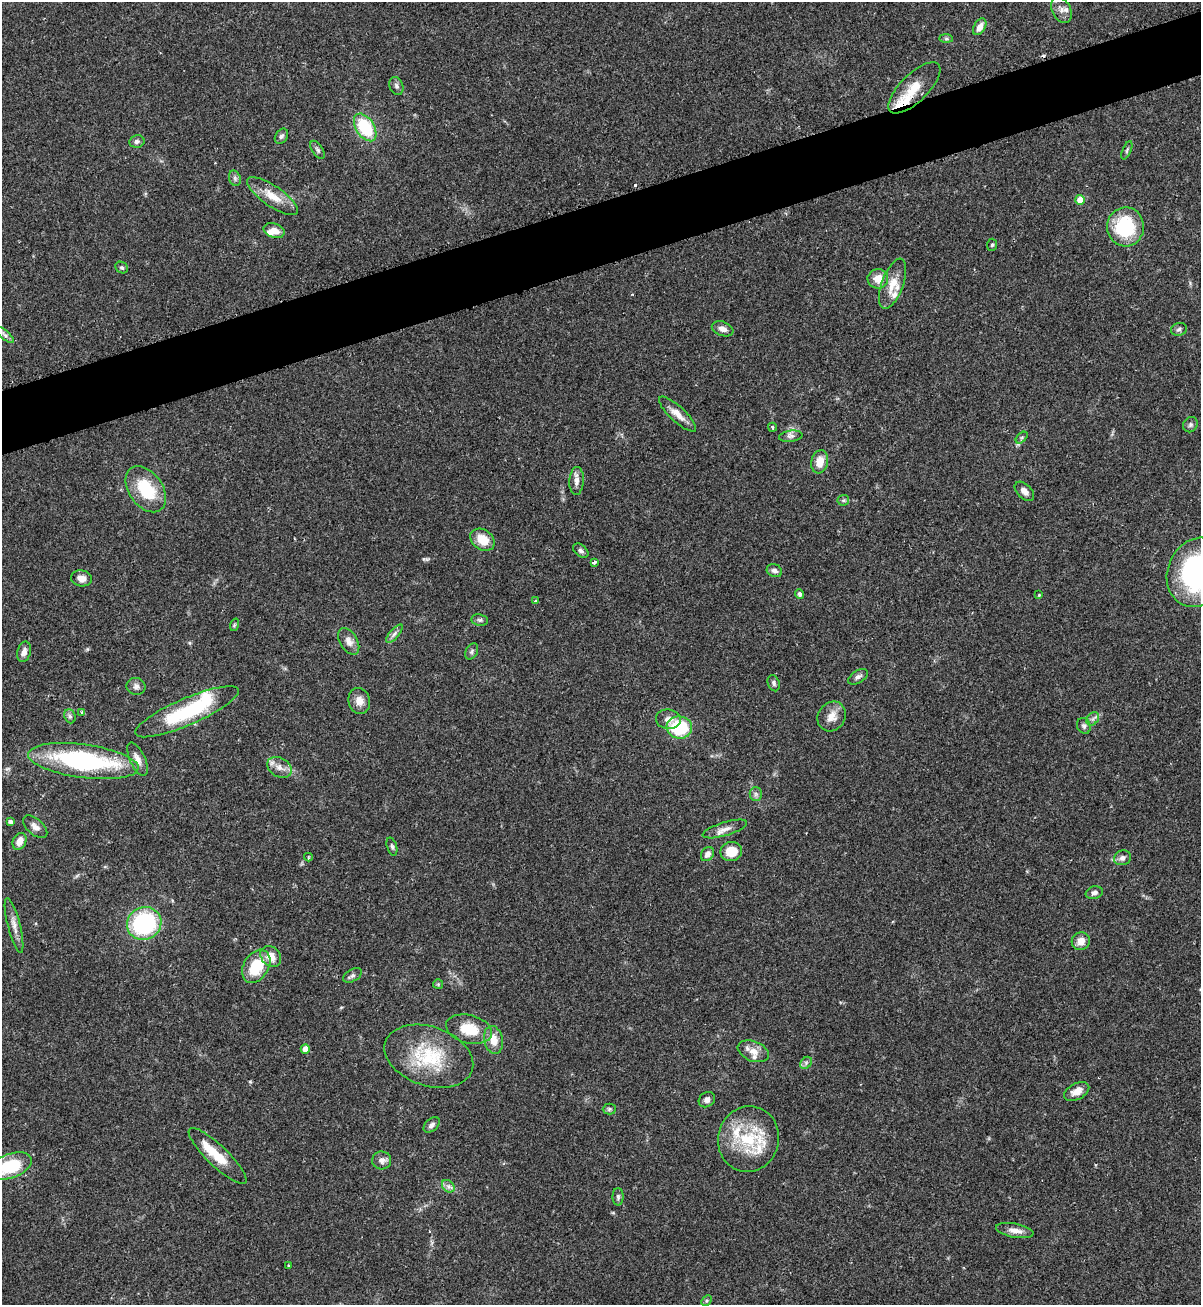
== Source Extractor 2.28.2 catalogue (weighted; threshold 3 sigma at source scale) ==
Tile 10 of 4 x 4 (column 2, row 3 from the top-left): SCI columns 1377-2575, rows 1324-2626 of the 5325 x 5272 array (HDU 1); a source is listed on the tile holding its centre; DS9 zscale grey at full resolution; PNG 1203 x 1307 px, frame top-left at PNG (2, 2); each listed source drawn as its Kron ellipse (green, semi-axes under 4 px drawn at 4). Shown black and unused: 5% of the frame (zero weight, under 2 of 3 exposures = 2% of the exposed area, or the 3 px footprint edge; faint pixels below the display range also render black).
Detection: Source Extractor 2.28.2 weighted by HDU 2 'WHT'; one run over the whole footprint, this tile lists its part. Background 0.0391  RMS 0.0043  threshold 0.0196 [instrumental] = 3 sigma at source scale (4.5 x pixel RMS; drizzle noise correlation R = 1.50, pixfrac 1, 0.05/0.05 arcsec/px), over >= 5 px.
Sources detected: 113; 3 cosmic-ray / hot-pixel residue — neither listed nor drawn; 11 inside a brighter listed object's ellipse — not listed separately; the other 99 listed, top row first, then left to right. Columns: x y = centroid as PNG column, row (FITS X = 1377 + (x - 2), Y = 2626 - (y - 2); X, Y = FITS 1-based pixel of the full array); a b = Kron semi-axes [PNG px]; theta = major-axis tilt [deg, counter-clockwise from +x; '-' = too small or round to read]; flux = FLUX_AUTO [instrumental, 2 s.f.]
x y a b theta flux
1061 10 14 9 -63 2.9
980 27 9 5 59 3.3
946 39 7 4 -1 0.77
396 86 9 6 -70 1.3
914 88 33 14 44 11
365 127 15 9 -57 22
281 136 8 6 56 1.1
137 141 8 6 11 1.2
318 150 10 5 -56 1.1
1127 150 10 4 67 0.79
235 178 8 6 -70 1.1
273 196 30 10 -34 7.8
1080 200 5 4 - 6.2
1125 227 19 18 - 27
274 231 11 7 -19 3.6
992 245 6 5 - 0.67
122 267 7 5 -34 0.81
878 279 10 9 - 5.1
893 284 26 10 70 6.7
723 329 11 7 -20 2.5
1179 329 8 6 14 1.2
5 335 11 4 -41 1.3
678 414 24 7 -43 4.3
1190 425 8 7 - 1.1
772 427 4 3 - 0.56
791 436 12 5 7 1.5
1022 438 7 4 45 0.77
820 462 11 8 79 5.6
576 481 14 7 87 2.6
146 489 26 17 -54 19
1024 491 12 7 -44 2.5
843 500 6 5 - 0.74
482 540 13 10 -35 7.4
581 551 9 5 -39 1.1
594 562 4 3 - 2.8
774 571 8 6 -25 1.5
1197 572 35 29 66 78
81 578 10 8 -11 2.8
800 594 5 4 - 1.3
1039 595 4 4 - 0.47
536 601 4 3 - 0.51
480 620 8 6 -8 0.96
234 625 6 4 72 0.59
394 634 11 4 50 1.5
349 641 14 8 -59 3.1
472 651 9 6 61 1.1
24 652 10 6 74 2.3
858 677 11 6 31 1.4
774 683 8 6 -73 1.1
136 686 9 8 - 1.8
359 701 13 11 -76 3.9
81 712 3 3 - 0.7
187 712 56 13 23 36
70 716 7 5 -69 0.97
832 716 15 13 53 4.8
668 719 12 9 -6 2.8
1093 719 7 5 50 1.3
1084 726 8 6 -65 1.2
679 727 13 11 -7 22
137 759 18 7 -66 3.3
83 761 56 16 -8 67
279 767 13 9 -30 3.4
756 794 7 6 - 1.2
11 822 4 3 - 1.4
35 827 15 8 -41 2.5
725 829 23 6 17 3.1
19 841 9 6 64 3.9
392 847 9 5 -73 0.99
731 852 11 9 12 7.4
707 854 8 6 53 2.1
308 857 4 4 - 0.53
1122 858 8 7 - 1.7
1094 893 9 6 15 1.5
144 923 17 16 - 50
14 925 28 6 -75 3.5
1081 941 9 8 - 3.9
271 956 11 9 -48 5.5
256 966 18 12 59 15
353 975 10 6 31 1.3
438 984 5 5 - 0.54
469 1029 23 14 -15 11
493 1040 14 9 -79 5.4
305 1049 5 4 - 3.9
753 1051 16 10 -22 4.3
429 1056 46 29 -18 27
806 1063 7 5 47 1
1077 1091 13 8 28 3.8
707 1100 9 7 36 1.8
609 1109 6 5 - 0.77
432 1125 9 6 41 1.5
748 1139 33 30 75 24
218 1156 39 10 -44 9.9
382 1160 9 9 - 2.1
10 1166 22 12 20 23
448 1186 7 5 -45 1.4
618 1197 9 5 -90 0.94
1015 1230 19 7 -10 3.3
289 1266 3 3 - 0.84
707 1301 6 4 45 0.62
Isophote crosses this tile's border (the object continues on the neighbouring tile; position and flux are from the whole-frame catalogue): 2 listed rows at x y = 1197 572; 10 1166